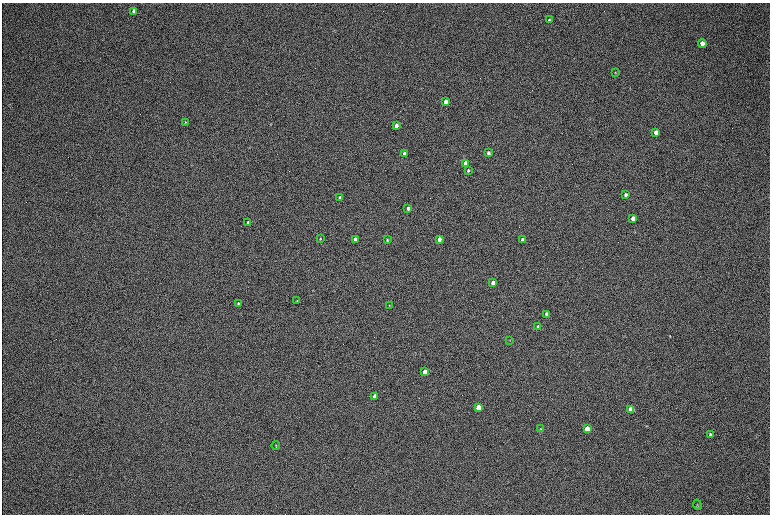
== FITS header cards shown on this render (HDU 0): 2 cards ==
NAXIS1  =                 1536 / length of data axis 1
NAXIS2  =                 1024 / length of data axis 2

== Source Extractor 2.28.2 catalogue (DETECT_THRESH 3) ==
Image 1536 x 1024 px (HDU 0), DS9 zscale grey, zoomed out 1/2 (1 PNG px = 2 x 2 image px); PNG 772 x 516 px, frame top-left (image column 1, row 1023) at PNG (2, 3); each listed source drawn as its Kron ellipse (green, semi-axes under 4 px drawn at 4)
Background 167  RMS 20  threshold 60.5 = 3 sigma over >= 5 px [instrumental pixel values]
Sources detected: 38; all 38 listed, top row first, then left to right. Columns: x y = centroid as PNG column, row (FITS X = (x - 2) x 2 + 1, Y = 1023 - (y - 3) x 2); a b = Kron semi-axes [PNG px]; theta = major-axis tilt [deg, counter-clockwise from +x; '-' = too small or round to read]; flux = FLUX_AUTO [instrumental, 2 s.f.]
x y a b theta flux
134 11 4 3 - 19000
549 20 4 3 - 4600
702 43 4 4 - 21000
615 72 4 3 - 2900
445 102 3 3 - 52000
185 122 4 2 - 2300
396 125 3 3 - 25000
656 132 4 3 - 29000
488 153 3 3 - 13000
404 154 3 3 - 42000
465 163 3 3 - 30000
468 170 3 3 - 6000
626 195 3 3 - 8500
340 198 3 3 - 22000
408 208 3 3 - 14000
633 218 4 3 - 23000
248 223 3 3 - 18000
320 238 3 2 - 3100
355 239 3 3 - 42000
439 239 3 3 - 32000
387 240 3 3 - 3900
523 240 3 3 - 39000
493 283 3 3 - 39000
297 301 3 2 - 2500
238 303 3 3 - 3500
389 306 4 2 - 2100
547 314 4 3 - 18000
538 326 3 3 - 5600
509 340 2 2 - 1700
425 372 4 3 - 110000
375 396 3 3 - 66000
478 407 4 3 - 160000
631 409 4 3 - 100000
541 429 3 3 - 2700
587 429 4 3 - 79000
710 435 4 3 - 10000
276 446 4 3 - 3100
697 505 5 3 - 3400